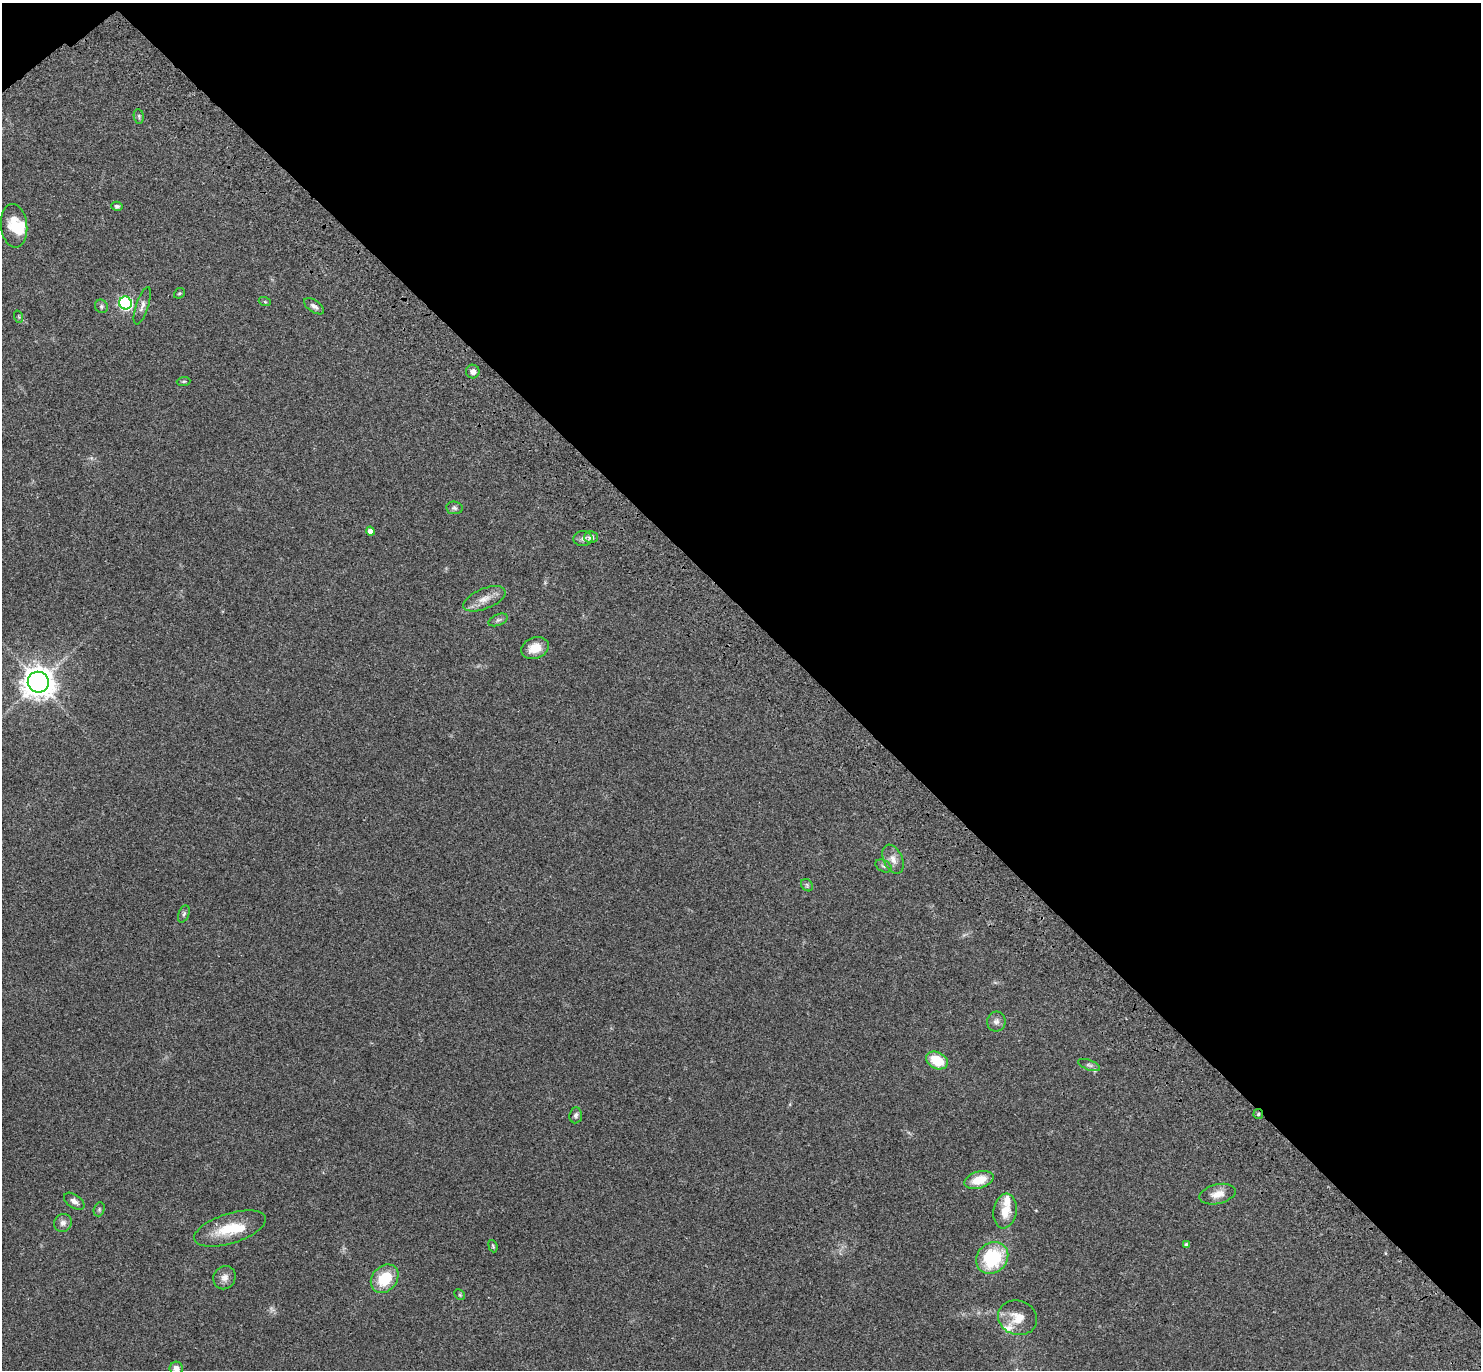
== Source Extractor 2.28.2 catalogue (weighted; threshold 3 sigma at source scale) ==
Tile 3 of 4 x 4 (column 3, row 1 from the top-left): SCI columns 3057-4535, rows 4350-5717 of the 6115 x 6104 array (HDU 1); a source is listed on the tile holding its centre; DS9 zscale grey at full resolution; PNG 1483 x 1372 px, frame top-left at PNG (2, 3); each listed source drawn as its Kron ellipse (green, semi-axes under 4 px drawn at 4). Shown black and unused: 45% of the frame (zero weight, under 3 of 4 exposures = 6% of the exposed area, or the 3 px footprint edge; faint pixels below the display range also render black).
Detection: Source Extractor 2.28.2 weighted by HDU 2 'WHT'; one run over the whole footprint, this tile lists its part. Background 0.0501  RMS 0.0055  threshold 0.0245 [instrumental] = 3 sigma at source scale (4.5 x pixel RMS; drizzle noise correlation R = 1.50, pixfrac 1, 0.05/0.05 arcsec/px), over >= 5 px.
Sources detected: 49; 1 too faint to see at this stretch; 1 inside a brighter object's white glare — neither listed nor drawn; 3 inside a brighter listed object's ellipse — not listed separately; the other 44 listed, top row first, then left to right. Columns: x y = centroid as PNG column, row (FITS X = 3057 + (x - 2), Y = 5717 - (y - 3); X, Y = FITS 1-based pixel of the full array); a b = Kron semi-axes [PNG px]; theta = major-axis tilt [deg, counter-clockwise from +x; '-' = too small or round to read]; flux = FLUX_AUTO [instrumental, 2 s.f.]
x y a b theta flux
139 116 7 5 -83 0.91
117 206 5 4 - 1.1
14 226 22 13 -83 10
179 293 6 5 - 0.8
265 302 6 4 -19 0.59
125 303 6 6 - 82
101 306 7 6 - 1.1
142 306 19 6 71 2.6
314 306 11 6 -34 1.9
19 317 6 4 -71 0.64
473 371 7 7 - 2.4
184 381 7 4 5 0.69
454 508 8 6 -7 1.3
370 531 4 4 - 2.8
591 537 6 6 - 2.2
583 538 9 7 2 2
484 599 22 10 22 5.9
498 620 10 5 22 1.5
535 648 14 10 20 8.1
38 682 10 10 - 670
893 859 15 9 -66 4.1
883 866 9 5 -27 1.3
807 885 7 5 -48 0.9
184 914 9 5 68 1.2
996 1021 10 9 - 2.3
937 1060 11 8 -26 14
1089 1065 12 5 -20 1.6
1258 1114 5 5 - 0.79
576 1115 8 6 84 1.4
979 1180 15 8 16 9.9
1218 1194 18 9 13 5.7
74 1201 11 6 -34 2.3
99 1209 7 5 71 0.97
1005 1211 17 11 81 8.7
63 1223 9 8 - 2.6
230 1229 37 15 17 17
1186 1245 4 3 - 1.4
493 1246 6 4 -69 0.64
992 1258 17 14 42 34
224 1278 12 11 - 3.3
385 1279 16 12 49 16
460 1295 6 4 -45 0.72
1017 1318 20 17 -18 8.6
176 1368 6 6 - 2.6
Overlapping masked pixels (flux is a lower limit): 1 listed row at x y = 1258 1114
Isophote crosses this tile's border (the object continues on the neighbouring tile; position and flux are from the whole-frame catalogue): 1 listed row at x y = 176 1368